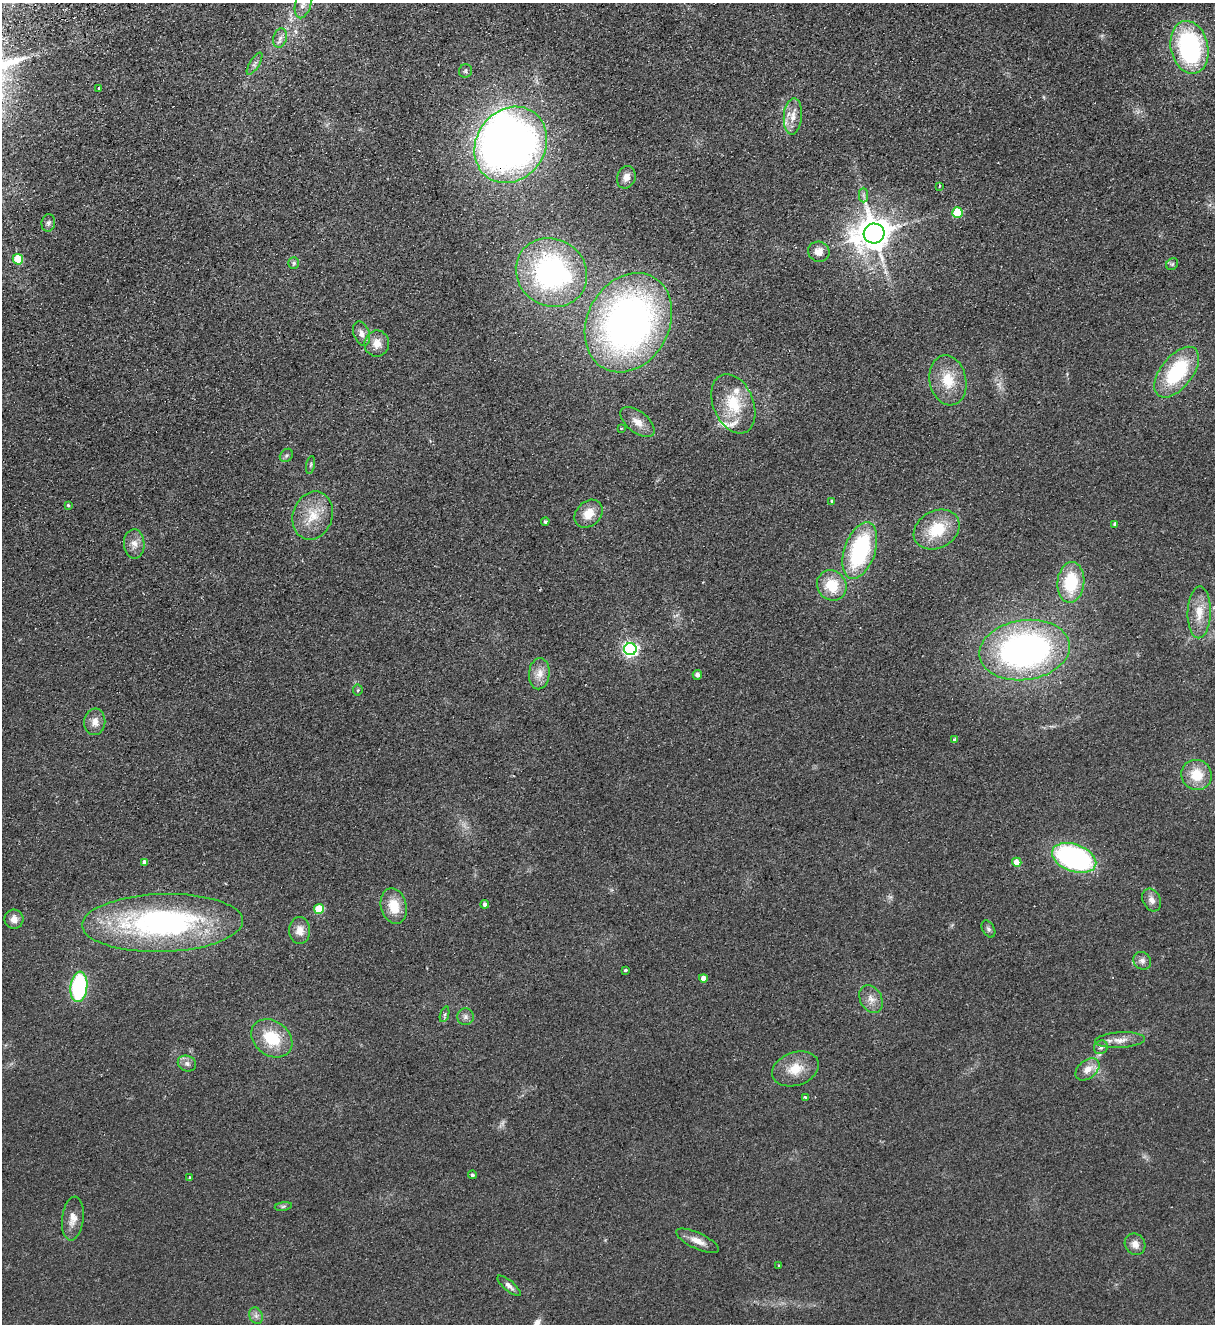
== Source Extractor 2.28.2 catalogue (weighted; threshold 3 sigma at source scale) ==
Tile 11 of 4 x 4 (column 3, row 3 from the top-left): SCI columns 2719-3931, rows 1379-2700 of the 5314 x 5400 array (HDU 1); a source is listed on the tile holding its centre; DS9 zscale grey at full resolution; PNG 1217 x 1326 px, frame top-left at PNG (2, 3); each listed source drawn as its Kron ellipse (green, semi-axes under 4 px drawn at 4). Shown black and unused: <1% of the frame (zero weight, under 2 of 3 exposures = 3% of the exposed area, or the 3 px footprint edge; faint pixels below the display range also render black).
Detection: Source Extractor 2.28.2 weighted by HDU 2 'WHT'; one run over the whole footprint, this tile lists its part. Background 0.0777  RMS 0.01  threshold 0.0467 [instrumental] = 3 sigma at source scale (4.5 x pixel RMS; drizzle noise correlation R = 1.50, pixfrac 1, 0.05/0.05 arcsec/px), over >= 5 px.
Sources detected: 88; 1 inside a brighter object's white glare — neither listed nor drawn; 4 inside a brighter listed object's ellipse — not listed separately; the other 83 listed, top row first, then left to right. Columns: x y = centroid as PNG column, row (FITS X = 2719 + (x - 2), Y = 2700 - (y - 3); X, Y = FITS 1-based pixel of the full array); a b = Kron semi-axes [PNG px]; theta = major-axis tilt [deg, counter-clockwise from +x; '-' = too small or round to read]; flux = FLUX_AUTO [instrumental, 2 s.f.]
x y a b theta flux
303 3 16 8 74 9.4
280 38 10 6 73 4.7
1189 47 27 18 -78 160
255 64 12 5 58 3.6
466 71 7 6 - 2.1
99 88 3 3 - 3.1
793 116 18 9 85 11
511 145 40 34 54 500
626 177 11 9 69 7.4
939 186 4 3 - 1.1
863 195 7 4 -90 2.2
957 212 5 5 - 48
48 223 9 6 81 3
874 233 10 10 - 2100
819 252 11 10 - 8.9
18 259 5 5 - 36
294 263 6 5 - 1.8
1172 264 6 5 - 1.9
551 272 37 33 -35 210
628 323 52 41 61 480
361 333 12 8 -70 6.3
377 343 13 12 - 11
1177 372 30 16 52 80
948 380 25 18 -79 28
733 404 31 20 -67 38
637 422 20 10 -38 11
621 428 2 2 - 0.66
286 455 7 6 - 2.1
310 465 9 3 78 1.5
832 501 4 3 - 1.3
68 505 4 4 - 1.3
588 514 15 12 45 15
313 516 24 19 71 27
545 522 4 4 - 1.7
1115 524 4 4 - 2.8
937 530 24 18 29 36
134 544 14 10 -88 8.7
860 550 29 15 71 110
1071 582 20 13 84 48
832 585 16 14 -53 28
1199 612 26 11 88 19
630 649 6 6 - 260
1025 650 45 30 8 340
539 674 16 10 86 10
697 675 5 4 - 4.4
358 690 5 5 - 1.4
95 722 13 10 83 8.2
955 739 3 3 - 1.3
1197 775 15 15 - 24
1074 858 23 13 -19 210
144 862 4 4 - 4.7
1017 862 5 4 - 17
1152 900 12 8 -62 6
485 904 4 4 - 3.4
394 906 18 13 -76 22
319 909 5 5 - 42
14 919 9 9 - 7.3
163 923 80 29 2 260
988 929 9 6 -60 2.5
300 930 13 10 -89 9.8
1142 961 9 8 - 4.2
625 970 4 3 - 1.5
703 978 4 4 - 9.4
79 987 15 8 84 110
871 999 15 10 -60 9.2
445 1014 8 3 71 1.7
465 1017 8 8 - 3.8
272 1038 22 17 -36 37
1120 1040 25 8 3 11
1101 1047 7 6 - 3.4
187 1063 9 7 -23 3.9
795 1069 24 16 19 21
1087 1069 13 9 39 11
805 1097 3 2 - 2.6
472 1175 4 4 - 2
190 1178 3 3 - 1.8
283 1206 8 4 9 2.1
73 1219 22 11 83 11
697 1241 23 8 -25 10
1135 1244 11 9 -53 7.4
779 1266 3 3 - 1.2
509 1286 14 5 -41 4.7
256 1316 8 6 -69 3.7
Overlapping masked pixels (flux is a lower limit): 1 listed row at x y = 511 145
Isophote crosses this tile's border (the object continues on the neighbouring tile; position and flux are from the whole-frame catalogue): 1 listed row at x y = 303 3